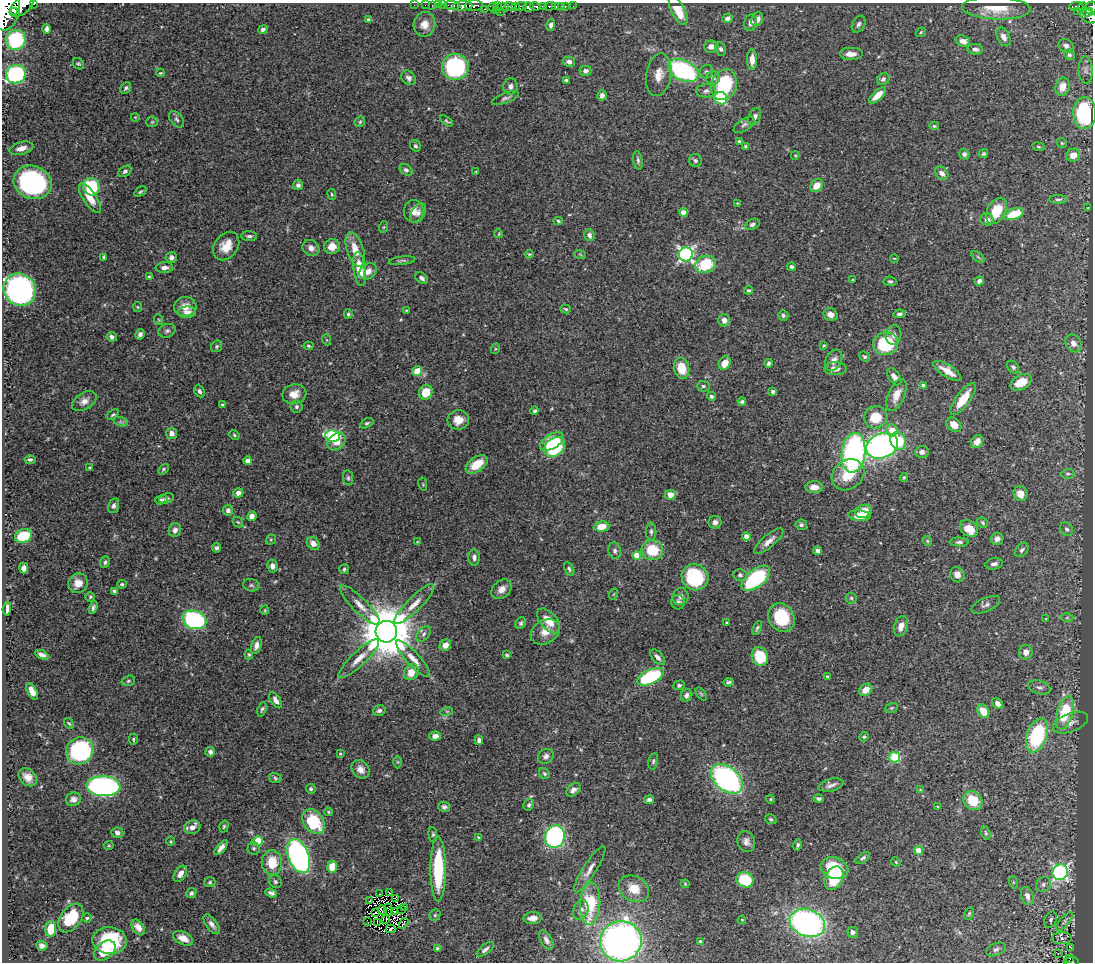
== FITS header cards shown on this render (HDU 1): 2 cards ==
NAXIS1  =                 1091
NAXIS2  =                  960

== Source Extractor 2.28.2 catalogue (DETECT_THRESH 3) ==
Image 1091 x 960 px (HDU 1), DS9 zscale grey, 1 PNG px = 1 image px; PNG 1095 x 964 px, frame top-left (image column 1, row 960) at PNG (2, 3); each listed source drawn as its Kron ellipse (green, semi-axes under 4 px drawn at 4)
Background 0.445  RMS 0.02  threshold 0.0614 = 3 sigma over >= 5 px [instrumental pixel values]
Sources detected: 449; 4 with non-positive FLUX_AUTO (blend fragments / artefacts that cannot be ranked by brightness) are neither listed nor drawn; the other 445 listed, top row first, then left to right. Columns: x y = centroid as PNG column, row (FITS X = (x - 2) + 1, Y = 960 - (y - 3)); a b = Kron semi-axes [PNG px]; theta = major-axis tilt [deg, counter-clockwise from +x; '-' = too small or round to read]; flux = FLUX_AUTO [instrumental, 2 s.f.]
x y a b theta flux
33 4 3 2 - 66
414 5 2 2 - 3.3
425 5 2 2 - 2.8
432 5 2 2 - 6.1
438 5 2 2 - 2.3
443 5 3 2 - 9.8
22 6 14 8 40 810
452 6 8 3 -5 28
463 6 10 4 3 310
474 6 9 5 2 280
497 6 2 2 - 1
502 6 6 2 0 44
510 6 6 4 -15 120
516 6 3 2 - 18
521 6 5 3 - 45
535 6 5 3 - 84
543 6 4 3 - 120
550 6 6 3 4 120
555 6 4 3 - 91
562 6 3 2 - 16
565 6 3 3 - 12
573 6 2 2 - 3
1076 6 7 3 2 49
493 7 4 4 - 48
528 7 5 4 - 270
1083 7 4 3 - 30
996 8 34 11 -2 32
1091 8 6 5 - 150
485 9 4 3 - 33
6 10 20 13 80 2500
496 10 2 2 - 4.3
678 10 16 6 -63 31
1077 11 2 2 - 3.3
15 12 3 3 - 410
500 12 2 2 - 9.3
1088 12 5 3 - 91
1089 16 9 6 -35 160
728 18 5 4 - 4.8
757 19 7 5 67 8.3
368 20 4 4 - 2.3
751 23 8 6 76 6.4
424 24 12 11 - 13
859 24 9 6 61 4.2
551 25 6 4 78 4
47 29 5 3 - 5.1
263 29 5 4 - 3.4
921 32 5 3 - 1.6
1004 37 10 6 -63 7.6
16 40 10 9 - 130
963 41 7 5 -17 9.3
711 46 7 6 - 9.4
1066 46 8 6 -32 5.5
721 49 7 5 -65 3.7
975 49 8 5 -5 4.9
851 54 12 6 0 12
1069 55 5 5 - 3.1
752 60 10 5 89 13
569 62 6 5 - 5.7
78 64 6 5 - 2.3
455 67 13 13 - 170
683 70 16 10 -25 200
1086 70 13 7 -87 6
585 71 6 5 - 4.7
706 72 7 6 - 3.5
160 73 4 3 - 1.2
16 74 10 9 - 210
659 75 21 12 81 19
409 78 8 6 -43 4.6
713 78 7 6 - 5.2
883 79 7 5 43 4.8
566 80 4 3 - 2.3
724 85 16 12 69 95
510 86 8 7 - 5.9
1062 87 9 7 74 15
126 88 6 5 - 3.1
706 91 10 6 6 5.1
602 95 5 4 - 4.8
877 95 10 5 43 18
505 98 14 5 22 4.3
721 98 6 6 - 110
1084 113 16 11 -88 130
135 117 4 3 - 0.99
755 117 9 6 67 5.1
177 119 9 6 -51 3.5
446 121 7 4 -36 2.1
152 122 6 5 - 2.3
360 122 6 4 46 2
744 125 12 6 33 4.2
934 126 5 4 - 1.8
739 141 3 3 - 1.9
1062 143 5 4 - 1.8
415 146 6 5 - 3
746 147 4 4 - 3.6
1038 147 6 3 -9 1.5
21 148 12 6 14 10
964 154 5 5 - 3.2
983 154 5 4 - 2.4
795 155 4 3 - 1.1
1073 155 7 6 - 15
638 160 9 4 -81 3.4
695 160 6 6 - 3.1
406 170 7 5 -35 3.4
125 171 7 5 33 3.6
476 172 4 4 - 1.3
942 173 7 5 -44 6.9
33 182 19 16 -21 230
298 185 5 5 - 3.9
817 186 7 5 45 15
91 187 9 8 - 69
140 192 7 3 34 2.1
332 194 5 3 - 1.4
90 198 17 6 -56 20
1058 199 9 4 0 3.3
737 203 4 3 - 1
1088 208 3 2 - 0.93
414 211 11 10 - 11
996 211 14 9 62 32
683 212 4 4 - 16
418 213 11 6 58 5.6
1014 214 10 5 20 35
987 219 7 6 - 8.1
558 221 5 4 - 2
752 224 7 5 26 4.1
384 227 6 4 70 1.6
499 234 4 3 - 1.3
589 235 6 5 - 4.1
249 236 8 5 -3 3.4
226 246 15 11 54 21
332 246 8 7 - 15
311 248 9 7 -39 7.5
355 250 18 8 -73 23
529 254 4 3 - 1.4
580 254 6 3 -20 1.5
686 254 7 7 - 350
104 257 4 3 - 1.7
171 257 6 5 - 5.2
978 257 7 4 -37 2.2
894 258 4 2 - 0.99
402 261 13 3 7 3
705 264 11 8 23 58
791 267 4 4 - 2.6
164 268 9 5 2 6.3
360 269 17 6 -83 29
368 271 9 7 39 9.5
149 277 4 4 - 2.7
422 278 7 5 -40 4.6
852 280 4 3 - 1.4
890 281 6 5 - 2.6
979 281 5 4 - 5.4
20 290 17 15 -42 370
749 290 4 4 - 2.4
137 307 5 4 - 1.6
185 307 11 9 2 13
566 309 5 4 - 1.8
406 310 4 3 - 1.1
187 312 9 6 2 8.1
348 314 5 4 - 2.1
831 314 7 6 - 9.2
899 314 6 4 7 3.4
783 315 5 5 - 3
159 320 5 3 - 1.4
724 320 6 6 - 7.6
167 331 9 6 19 4
140 334 5 4 - 4.2
894 335 9 7 72 6.2
112 337 5 5 - 4.3
327 340 5 3 - 1.2
1073 343 9 7 -56 7.4
886 344 12 11 - 80
824 345 4 3 - 1.4
217 346 6 5 - 2.2
308 346 5 4 - 1.9
495 349 5 3 - 1.6
865 357 5 4 - 2.6
834 360 11 8 63 9.6
725 363 7 5 62 17
768 363 4 3 - 3.2
1013 367 7 5 -51 3.3
682 368 11 7 -77 32
835 369 11 6 2 9.9
417 371 5 4 - 22
947 371 16 6 -32 15
894 377 9 5 -57 6.7
1021 382 11 7 29 24
703 386 7 5 -1 3.4
923 386 4 4 - 4.5
199 391 6 5 - 3.7
426 392 7 6 - 28
773 392 4 3 - 3.1
294 394 12 10 11 14
896 395 17 8 67 16
711 396 4 4 - 3.3
963 399 19 7 54 31
84 401 13 8 31 9.1
742 401 4 4 - 2.5
222 405 3 3 - 1.6
296 407 6 6 - 3.4
535 411 4 4 - 2.6
113 415 7 4 35 2.3
876 417 12 11 - 32
458 420 11 9 7 17
121 422 7 4 -18 2.7
367 423 7 4 29 2.5
954 425 8 6 -43 14
892 430 6 5 - 27
172 433 5 5 - 8.5
234 435 5 3 - 1.9
333 436 7 5 -11 160
337 441 10 7 43 16
552 441 13 7 32 49
898 441 9 7 -62 47
977 442 7 5 49 9.6
882 446 16 12 20 430
554 447 11 8 37 94
922 452 7 6 - 5.6
854 453 20 11 82 330
30 460 5 4 - 3.4
248 461 4 4 - 9.4
477 464 12 7 36 29
89 467 4 3 - 1.3
163 469 6 4 47 2.1
1068 474 7 5 1 2.4
848 475 17 14 37 33
904 477 4 3 - 1.7
348 478 7 5 -81 2.6
423 484 7 3 -81 1.5
814 487 9 6 -2 12
238 493 5 4 - 6.8
1020 493 7 7 - 14
670 495 5 5 - 16
167 498 8 5 15 2.5
161 500 6 4 20 2.8
114 506 7 5 73 4
228 510 5 5 - 5
864 511 8 6 18 23
252 516 5 4 - 7.2
859 516 11 5 -5 21
238 522 6 4 -43 1.8
715 522 6 6 - 5.8
983 523 6 5 - 2.2
801 525 5 5 - 3
602 526 8 5 5 21
969 529 10 7 -36 21
1067 529 7 6 - 3.5
175 530 7 6 - 6.2
651 531 9 5 90 3.6
23 536 9 7 22 53
746 536 4 4 - 8.7
997 539 6 6 - 6.6
271 540 5 5 - 1.8
769 541 18 6 40 11
927 541 5 4 - 1.7
417 542 4 3 - 1.1
959 542 9 4 -2 3.6
313 543 7 5 -47 8.1
216 548 4 4 - 3.2
652 550 11 10 - 46
1022 550 8 5 50 4.1
615 551 8 6 -75 4.2
818 551 4 4 - 5.6
637 555 4 4 - 29
474 557 8 5 -86 5
105 562 6 4 71 2.7
994 564 9 5 11 5.6
272 566 6 5 - 7
24 568 5 4 - 5.9
344 569 5 5 - 2.4
569 569 7 4 -64 2.8
740 575 7 6 - 2.8
957 575 8 7 - 11
695 577 13 13 - 93
756 578 17 8 39 140
78 583 10 9 - 14
122 584 5 3 - 2.1
251 585 8 6 -13 3.3
502 589 11 8 41 10
114 591 4 3 - 2.4
614 594 6 3 71 1.3
680 596 8 8 - 5.3
90 597 5 4 - 2
851 598 5 5 - 2.2
678 602 7 7 - 3.6
414 604 27 7 44 17
360 605 27 7 -45 16
986 605 15 6 24 5.7
93 607 6 4 70 3.7
7 609 7 4 85 9.9
265 610 5 3 - 1.2
781 617 15 12 -61 64
1067 618 6 4 1 2
1046 619 3 3 - 1.2
194 620 12 9 -19 250
549 621 15 8 -49 23
521 623 6 5 - 2.6
727 623 3 3 - 1.6
901 626 10 6 72 11
757 628 7 4 64 2.6
386 632 11 10 - 9400
545 632 15 11 30 16
424 634 9 5 53 4.4
256 645 9 5 74 7.1
445 645 6 5 - 10
1026 652 7 6 - 9.7
249 654 5 4 - 1.9
42 655 7 4 -24 6.5
507 655 4 3 - 2.6
760 656 9 8 - 60
658 657 9 5 -48 5.6
359 659 27 7 44 17
413 659 24 6 -48 13
411 672 8 7 - 20
827 676 4 4 - 1.8
650 677 14 7 25 130
128 681 7 5 16 2.3
728 682 5 3 - 2.5
679 685 5 4 - 3
1040 687 11 6 -18 5.1
866 690 7 5 33 15
32 691 9 4 -63 11
701 694 7 4 -53 1.8
687 695 6 5 - 4.4
276 700 9 5 -56 6.8
998 703 6 4 -46 7.8
892 708 6 4 21 1.9
262 709 7 3 71 2.3
379 711 6 5 - 4.2
447 711 6 4 17 2
983 711 7 5 -57 24
1065 713 17 8 73 73
69 723 6 3 -52 1.9
1071 723 18 9 21 12
1037 735 17 10 70 140
435 736 6 4 3 8.4
864 737 5 4 - 2
133 739 6 3 -87 1.9
479 740 5 4 - 4.6
80 751 14 13 - 180
210 752 5 5 - 4.2
340 754 4 3 - 1.8
546 756 8 6 37 5.9
894 757 5 5 - 110
653 761 8 4 78 2.6
398 762 6 4 89 1.8
360 769 10 8 -52 11
544 774 6 5 - 2.8
28 777 10 7 -45 12
275 778 6 5 - 2.4
727 779 18 12 -40 290
831 785 12 6 14 6
103 786 17 10 -3 380
311 789 5 4 - 2.7
573 790 8 5 40 6.6
920 790 3 3 - 1.3
73 799 8 6 18 6.7
770 799 4 4 - 1.6
819 799 5 4 - 3
649 800 5 4 - 4.2
973 800 10 8 -42 37
529 805 6 5 - 3.1
444 807 6 5 - 3.7
938 807 4 2 - 0.95
328 812 4 3 - 1.3
771 819 6 4 -18 2.2
313 821 13 9 -53 75
224 826 6 4 73 2
192 827 8 6 18 9.7
117 833 6 5 - 5.4
986 833 7 4 -73 2.1
433 834 7 4 -85 2.2
478 837 4 3 - 1.1
555 837 11 10 - 230
171 841 5 3 - 1.4
258 841 5 5 - 31
746 842 10 8 -74 7.3
798 845 5 3 - 2.7
109 846 5 3 - 1.4
221 848 9 4 49 7
254 848 6 6 - 2.7
919 851 4 4 - 20
299 856 17 10 -68 390
863 858 8 4 36 3.4
896 862 5 4 - 1.4
272 863 12 10 -85 32
332 867 6 5 - 25
834 868 14 10 -21 53
438 869 32 7 90 100
590 869 27 6 57 13
1060 872 8 7 - 310
180 874 9 5 56 8.8
834 878 12 9 63 67
745 880 8 7 - 51
210 882 5 5 - 2.4
275 882 7 6 - 3
1013 882 6 4 -72 1.9
685 884 4 4 - 1.3
1043 884 8 7 - 5.1
634 889 16 12 -29 23
191 893 5 4 - 3.6
271 893 6 4 -21 4.1
389 893 2 2 - 0.69
379 894 2 2 - 1.1
1027 896 9 6 -72 8.8
396 899 3 2 - 1.7
369 901 2 2 - 1.9
590 904 21 10 87 76
405 908 3 3 - 0.53
401 909 4 2 - 1.5
382 910 5 4 - 0.41
388 910 6 2 89 2.6
581 910 10 7 67 6.9
395 911 4 2 - 1.6
376 912 3 2 - 1.1
969 913 7 4 63 2
435 915 6 5 - 2.2
71 918 16 10 54 53
87 918 5 4 - 2.1
532 918 9 6 2 9.8
386 919 4 2 - 0.77
742 920 4 3 - 1
1051 920 8 6 67 4.3
367 921 4 2 - 1.1
377 922 3 2 - 0.37
1064 922 12 4 50 3.3
404 923 6 2 57 1.1
807 923 18 13 -20 380
212 924 12 5 -53 6.5
138 927 9 5 -54 11
51 929 8 5 86 30
390 929 5 3 - 2.6
853 932 5 5 - 3.4
183 938 11 6 -25 14
1062 938 10 6 -1 3.2
546 940 10 5 -59 6.1
110 941 17 13 -2 81
621 941 21 20 - 650
700 941 3 3 - 1.9
42 946 5 5 - 4.5
1071 947 3 2 - 1.4
437 948 4 3 - 2
485 949 10 4 38 4.8
996 949 10 6 25 4.7
105 951 12 8 39 35
1058 953 4 3 - 2
1070 958 3 2 - 0.99
1071 962 7 2 4 39
At the frame edge (FLAGS 8, measured only in part): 5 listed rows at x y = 33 4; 22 6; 1091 8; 6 10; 1071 962
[4 non-positive-flux detections neither listed nor drawn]